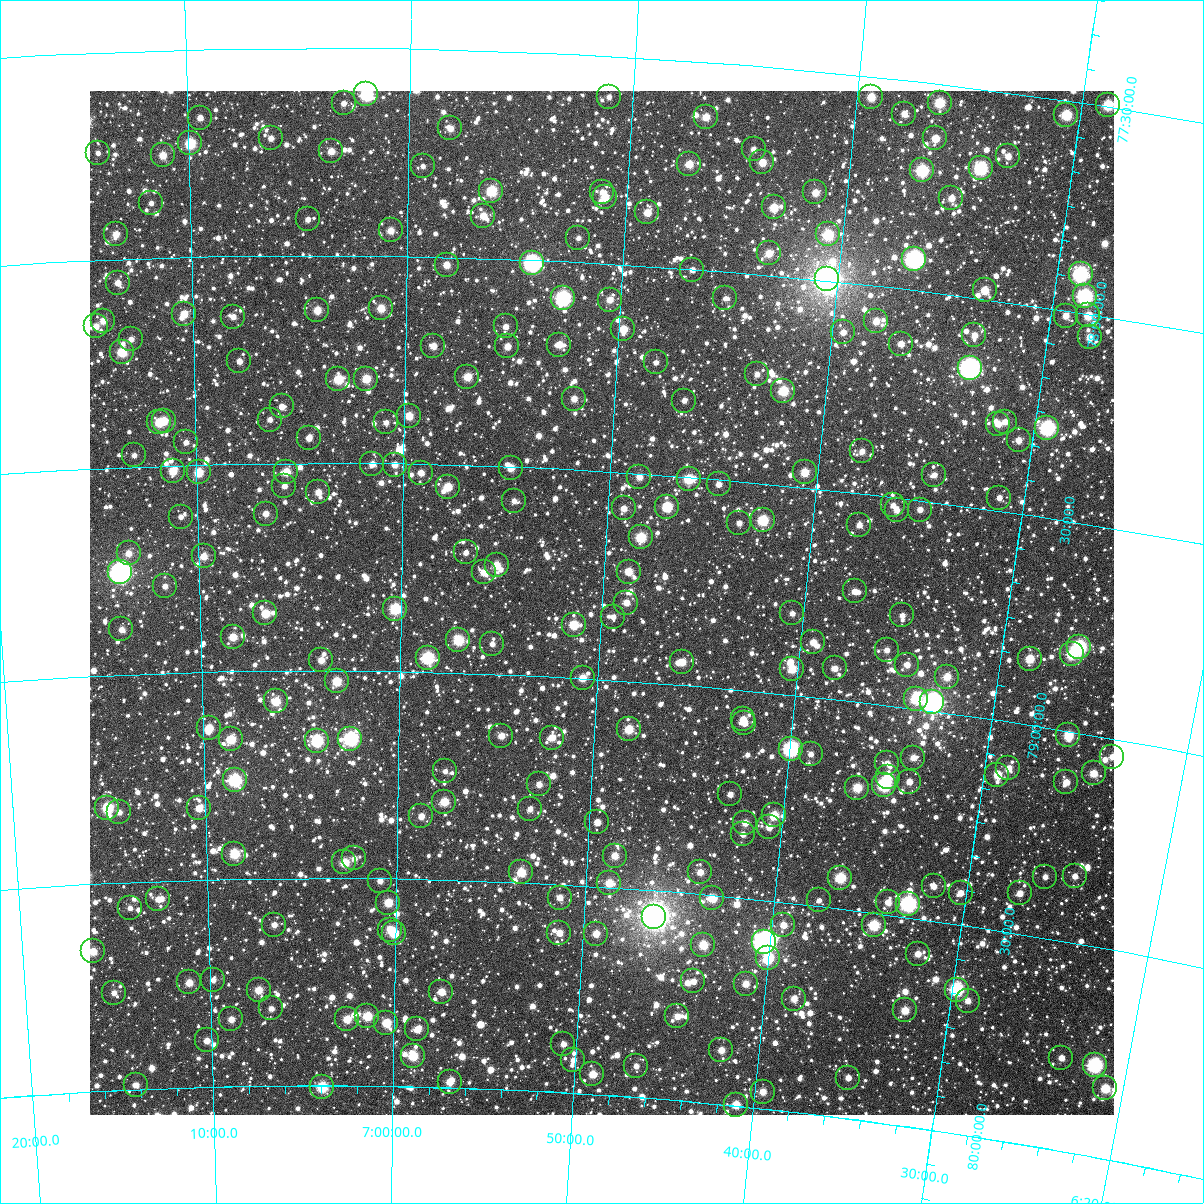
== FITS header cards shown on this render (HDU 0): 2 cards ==
NAXIS1  =                 1024
NAXIS2  =                 1024

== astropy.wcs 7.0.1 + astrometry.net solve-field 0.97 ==
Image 1024 x 1024 px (HDU 0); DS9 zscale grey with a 90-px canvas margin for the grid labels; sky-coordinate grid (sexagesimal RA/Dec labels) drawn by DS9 from the SOLVED WCS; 267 Tycho-2 reference stars matched to detected sources circled (green)
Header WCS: RA---TAN-SIP/DEC--TAN-SIP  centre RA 06:50:02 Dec +78:49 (102.51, +78.82 deg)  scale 8.67 arcsec/px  FOV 148.0' x 148.0'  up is +177 deg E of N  parity flipped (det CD > 0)
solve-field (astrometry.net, Tycho-2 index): VERIFIED the header's WCS against the Tycho-2 star catalogue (verified at 6 index scales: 19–267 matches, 0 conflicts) and refined it, rather than solving blind
Solved WCS: RA---TAN-SIP/DEC--TAN-SIP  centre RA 06:50:02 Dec +78:49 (102.51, +78.82 deg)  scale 8.67 arcsec/px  FOV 148.0' x 148.0'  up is +177 deg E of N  parity flipped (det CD > 0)
The solver's refit moves the header's centre by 0.14 arcsec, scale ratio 1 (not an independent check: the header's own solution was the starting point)
Tycho-2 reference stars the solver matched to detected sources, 267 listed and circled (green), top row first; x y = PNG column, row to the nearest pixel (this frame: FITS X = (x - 90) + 1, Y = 1024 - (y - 91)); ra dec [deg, ICRS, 3 dp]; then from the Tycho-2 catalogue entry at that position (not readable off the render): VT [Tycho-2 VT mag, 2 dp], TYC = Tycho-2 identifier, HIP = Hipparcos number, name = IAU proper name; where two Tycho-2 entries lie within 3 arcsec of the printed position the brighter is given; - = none
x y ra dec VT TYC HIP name
366 94 105.486 +77.612 8.81 4530-965-1 - -
609 97 102.765 +77.599 12.45 4530-1973-1 - -
871 97 99.839 +77.549 10.40 4529-1492-1 - -
344 103 105.741 +77.634 11.69 4530-1101-1 - -
940 103 99.071 +77.545 9.72 4529-1474-1 - -
1108 105 97.206 +77.495 9.55 4529-1421-1 - -
904 114 99.450 +77.580 11.20 4529-767-1 - -
1066 115 97.649 +77.533 9.58 4529-713-1 - -
706 117 101.663 +77.632 10.73 4530-1493-1 - -
200 118 107.358 +77.665 11.56 4530-1425-1 - -
450 128 104.534 +77.691 11.76 4530-1475-1 - -
271 138 106.564 +77.717 12.03 4530-1327-1 - -
935 138 99.071 +77.631 10.82 4529-1536-1 - -
190 143 107.478 +77.726 10.01 4530-751-1 - -
754 149 101.098 +77.701 11.77 4530-1843-1 - -
331 151 105.880 +77.749 11.09 4530-773-1 - -
98 153 108.527 +77.742 12.15 4530-795-1 - -
163 155 107.792 +77.754 10.65 4530-765-1 - -
1008 156 98.235 +77.651 11.23 4529-1257-1 - -
762 162 100.986 +77.731 10.64 4530-1847-1 - -
689 164 101.814 +77.748 10.43 4530-1651-1 - -
423 166 104.836 +77.783 12.43 4530-1337-1 - -
981 168 98.524 +77.688 8.83 4529-755-1 - -
922 170 99.178 +77.711 9.05 4529-1082-1 - -
491 191 104.048 +77.838 9.57 4530-1845-1 - -
602 192 102.785 +77.828 12.33 4530-1605-1 - -
815 192 100.354 +77.791 10.95 4530-1878-1 - -
605 197 102.745 +77.841 10.66 4530-1573-1 - -
951 198 98.808 +77.769 11.14 4529-1562-1 - -
151 203 107.941 +77.868 12.15 4530-1103-1 - -
774 207 100.811 +77.836 10.37 4530-1830-1 - -
647 212 102.250 +77.872 10.75 4530-1710-1 - -
483 216 104.129 +77.898 11.05 4530-1536-1 - -
308 219 106.149 +77.913 11.74 4530-1215-1 - -
391 230 105.193 +77.939 11.08 4530-847-1 - -
116 234 108.359 +77.939 11.10 4530-861-1 - -
828 234 100.161 +77.889 9.70 4530-1850-1 - -
578 238 103.026 +77.942 12.68 4530-1593-1 - -
769 253 100.822 +77.947 10.78 4530-1906-1 - -
914 259 99.149 +77.925 7.59 4529-1678-1 31584 -
532 263 103.546 +78.008 7.76 4530-92-1 33156 -
447 265 104.538 +78.019 10.89 4530-559-1 - -
692 270 101.686 +78.002 11.98 4530-1450-1 - -
1081 274 97.229 +77.907 8.26 4529-773-1 30879 -
827 279 100.120 +77.996 5.90 4530-1926-1 31940 -
118 283 108.361 +78.056 11.36 4530-440-1 - -
985 290 98.297 +77.978 10.46 4529-1262-1 - -
1085 296 97.140 +77.959 8.07 4529-717-1 30825 -
563 298 103.171 +78.088 8.33 4530-397-1 33009 -
725 298 101.284 +78.064 12.20 4530-208-1 - -
610 300 102.623 +78.087 11.19 4530-298-1 - -
381 308 105.294 +78.127 10.50 4530-314-1 - -
317 310 106.039 +78.131 10.65 4530-561-1 - -
184 314 107.599 +78.137 10.73 4530-23-1 - -
1088 315 97.068 +78.004 10.31 4529-1472-1 - -
1066 316 97.328 +78.012 11.40 4529-1564-1 - -
233 317 107.026 +78.146 11.71 4530-371-1 - -
103 321 108.553 +78.146 11.32 4530-682-1 - -
876 321 99.505 +78.084 10.95 4529-121-1 - -
96 326 108.641 +78.159 11.54 4530-346-1 - -
506 326 103.826 +78.163 11.99 4530-85-1 - -
623 329 102.444 +78.155 10.78 4530-396-1 - -
843 332 99.875 +78.119 11.69 4529-494-1 - -
974 335 98.347 +78.089 11.33 4529-390-1 - -
1090 337 97.014 +78.054 11.01 4529-968-1 - -
131 339 108.232 +78.193 11.74 4530-693-1 - -
901 344 99.188 +78.132 11.21 4529-471-1 - -
559 345 103.186 +78.202 10.98 4530-662-1 33021 -
433 346 104.671 +78.215 11.06 4530-413-1 - -
507 346 103.797 +78.211 11.24 4530-576-1 - -
122 352 108.348 +78.224 9.91 4530-330-1 - -
239 361 106.962 +78.253 11.52 4530-271-1 - -
656 362 102.038 +78.231 12.06 4530-401-1 - -
970 368 98.351 +78.168 7.11 4529-613-1 31263 -
757 374 100.837 +78.240 12.10 4530-480-1 - -
467 377 104.257 +78.287 10.56 4530-669-1 - -
338 379 105.790 +78.298 9.90 4530-55-1 - -
366 379 105.460 +78.296 10.27 4530-65-1 - -
783 391 100.506 +78.274 9.85 4530-621-1 - -
574 399 102.981 +78.329 11.04 4530-569-1 - -
684 401 101.672 +78.318 12.44 4530-375-1 - -
282 406 106.465 +78.364 11.91 4530-340-1 - -
409 416 104.941 +78.385 10.52 4530-267-1 - -
270 420 106.610 +78.396 12.48 4530-58-1 - -
164 421 107.875 +78.392 10.61 4530-78-1 - -
159 422 107.935 +78.396 10.34 4530-233-1 - -
386 422 105.216 +78.402 12.23 4530-460-1 - -
1005 422 97.852 +78.286 11.33 4529-491-1 - -
998 424 97.930 +78.293 11.33 4529-492-1 - -
1047 428 97.346 +78.285 8.10 4529-550-1 30921 -
309 438 106.141 +78.440 12.05 4530-242-1 - -
1019 440 97.662 +78.325 11.49 4529-314-1 - -
186 442 107.621 +78.446 11.80 4530-666-1 - -
862 451 99.502 +78.400 11.59 4529-521-1 - -
134 455 108.248 +78.473 11.94 4530-228-1 - -
372 464 105.375 +78.502 11.26 4530-325-1 - -
395 465 105.105 +78.503 11.32 4530-567-1 - -
511 468 103.702 +78.503 10.88 4530-570-1 - -
173 471 107.792 +78.514 10.55 4530-20-1 - -
199 472 107.478 +78.519 10.14 4530-464-1 - -
286 472 106.415 +78.522 10.72 4530-389-1 - -
805 472 100.156 +78.465 11.36 4530-650-2 - -
421 473 104.783 +78.521 11.55 4530-90-1 - -
934 475 98.609 +78.436 11.65 4529-328-1 - -
639 477 102.144 +78.508 11.15 4530-420-1 - -
689 479 101.547 +78.505 9.86 4530-25-1 - -
719 484 101.179 +78.512 11.58 4530-31-1 - -
284 486 106.443 +78.555 12.03 4530-199-1 - -
448 487 104.458 +78.554 10.32 4530-165-1 - -
318 492 106.029 +78.570 10.96 4530-394-1 - -
999 498 97.794 +78.469 11.96 4529-240-1 - -
514 501 103.648 +78.582 11.74 4530-467-1 - -
893 505 99.054 +78.521 11.95 4529-12-1 - -
667 507 101.783 +78.576 9.61 4530-57-1 - -
624 508 102.307 +78.586 11.31 4530-583-1 - -
897 510 99.003 +78.531 11.82 4529-589-1 - -
920 510 98.725 +78.523 11.77 4529-608-1 - -
266 514 106.672 +78.621 11.32 4530-2-1 - -
181 517 107.708 +78.625 12.36 4530-399-1 - -
763 520 100.608 +78.589 9.62 4530-639-1 - -
739 523 100.893 +78.601 11.97 4530-295-1 - -
859 525 99.434 +78.576 11.63 4529-364-1 - -
641 537 102.078 +78.654 9.71 4530-485-1 - -
466 552 104.215 +78.711 12.15 4530-158-1 - -
129 553 108.364 +78.708 11.52 4530-28-1 - -
204 556 107.442 +78.722 11.10 4530-530-1 - -
497 565 103.829 +78.739 10.50 4530-211-1 - -
120 572 108.480 +78.752 6.96 4534-890-1 34952 -
484 572 103.984 +78.757 11.21 4534-1020-1 - -
629 572 102.198 +78.738 10.61 4530-297-1 - -
165 586 107.930 +78.791 11.98 4534-744-1 - -
855 591 99.399 +78.737 11.44 4529-379-1 - -
626 603 102.202 +78.813 11.16 4534-996-1 - -
395 609 105.073 +78.850 9.41 4534-1326-1 - -
265 613 106.690 +78.862 10.30 4534-1638-1 - -
792 613 100.137 +78.806 11.60 4534-1008-1 - -
902 615 98.780 +78.781 12.12 4533-1625-1 - -
613 617 102.356 +78.849 11.83 4534-1470-1 - -
574 625 102.839 +78.874 9.98 4534-1346-1 - -
121 629 108.492 +78.890 12.11 4534-810-1 - -
233 637 107.102 +78.918 10.83 4534-1132-1 - -
458 640 104.273 +78.923 9.57 4534-282-1 - -
813 642 99.843 +78.870 11.41 4533-758-1 - -
492 644 103.847 +78.929 12.19 4534-722-1 - -
1079 647 96.555 +78.795 8.22 4533-1415-1 30632 -
887 650 98.920 +78.868 12.15 4533-1336-1 - -
1072 654 96.629 +78.816 9.43 4533-628-1 - -
428 658 104.654 +78.967 9.08 4534-672-1 - -
1030 659 97.138 +78.843 10.27 4533-1550-1 - -
321 660 105.994 +78.975 11.22 4534-1108-1 - -
682 662 101.452 +78.946 11.11 4534-1432-1 - -
907 665 98.646 +78.897 11.36 4533-930-1 - -
835 668 99.541 +78.927 11.31 4533-1344-1 - -
792 669 100.072 +78.939 10.38 4534-1560-1 - -
947 677 98.129 +78.913 10.80 4533-926-1 - -
583 678 102.691 +79.000 10.65 4534-1530-1 - -
337 681 105.798 +79.027 10.17 4534-476-1 - -
916 699 98.480 +78.976 9.51 4533-1146-1 - -
276 701 106.572 +79.074 10.21 4534-396-1 - -
932 702 98.267 +78.980 6.74 4533-372-1 31231 -
743 719 100.627 +79.071 11.34 4534-886-1 - -
744 723 100.602 +79.079 11.79 4534-1262-1 - -
209 728 107.430 +79.136 10.27 4534-1637-1 - -
629 729 102.066 +79.117 10.23 4534-104-1 - -
1068 735 96.509 +79.010 9.97 4533-1308-1 - -
501 736 103.686 +79.149 11.23 4534-194-1 - -
552 738 103.040 +79.148 11.27 4534-1448-1 - -
231 739 107.153 +79.164 9.96 4534-266-1 - -
350 739 105.619 +79.164 8.36 4534-1292-1 33932 -
317 741 106.048 +79.170 8.98 4534-1280-1 34096 -
791 749 99.985 +79.130 8.16 4533-1643-1 31885 -
811 754 99.725 +79.138 11.40 4533-840-1 - -
1112 757 95.917 +79.043 11.09 4533-622-1 - -
913 758 98.419 +79.117 11.63 4533-1458-1 - -
887 763 98.740 +79.138 12.46 4533-540-1 - -
1008 768 97.196 +79.110 11.10 4533-946-1 - -
445 771 104.396 +79.239 11.89 4534-1238-1 - -
1094 773 96.115 +79.090 11.05 4533-1351-1 - -
997 775 97.322 +79.130 10.46 4533-98-1 - -
888 777 98.703 +79.171 10.28 4533-1526-1 - -
235 780 107.112 +79.262 8.78 4534-262-1 - -
909 782 98.428 +79.176 11.32 4533-1523-1 - -
1066 782 96.440 +79.122 11.39 4533-1639-1 - -
539 784 103.176 +79.262 11.43 4534-400-1 - -
884 785 98.743 +79.191 8.74 4533-1626-1 - -
857 788 99.083 +79.206 10.18 4533-1110-1 - -
730 794 100.701 +79.254 11.55 4534-1312-1 - -
444 802 104.395 +79.312 10.27 4534-1138-1 - -
107 808 108.773 +79.319 9.43 4534-688-1 - -
199 808 107.583 +79.328 10.82 4534-1428-1 - -
530 809 103.278 +79.322 11.85 4534-162-1 - -
119 812 108.620 +79.331 11.95 4534-1100-1 - -
774 815 100.112 +79.294 10.12 4534-1102-1 - -
421 816 104.690 +79.349 11.11 4534-1362-1 - -
597 822 102.394 +79.345 11.44 4534-976-1 - -
745 823 100.476 +79.319 11.03 4534-414-1 - -
769 827 100.160 +79.323 11.27 4534-62-1 - -
743 834 100.492 +79.347 11.67 4534-1226-1 - -
234 854 107.136 +79.440 9.89 4534-1545-1 - -
615 856 102.138 +79.423 10.92 4534-1562-1 - -
354 858 105.558 +79.453 11.61 4534-1576-1 - -
344 862 105.687 +79.463 10.10 4534-1531-1 - -
521 872 103.356 +79.476 10.15 4534-158-1 - -
700 872 101.003 +79.447 11.34 4534-872-1 - -
1075 876 96.132 +79.342 11.40 4533-976-1 - -
1045 877 96.511 +79.355 12.03 4533-896-1 - -
840 878 99.165 +79.427 9.51 4533-852-1 - -
380 881 105.213 +79.506 12.04 4534-1074-1 - -
609 883 102.187 +79.490 10.67 4534-246-1 - -
934 886 97.934 +79.418 11.27 4533-250-1 - -
961 893 97.572 +79.425 11.53 4533-1284-1 - -
1020 893 96.805 +79.404 11.18 4533-694-1 - -
560 898 102.828 +79.532 11.26 4534-378-1 - -
712 898 100.812 +79.507 10.29 4534-48-1 - -
158 899 108.162 +79.544 11.70 4534-984-1 - -
819 900 99.407 +79.486 12.13 4533-302-1 - -
888 902 98.497 +79.471 11.33 4533-608-1 - -
388 903 105.102 +79.558 10.43 4534-72-1 - -
908 904 98.235 +79.468 8.00 4533-1265-1 31222 -
130 908 108.538 +79.562 12.15 4534-1240-1 - -
654 917 101.559 +79.565 5.49 4534-1837-1 32439 -
274 925 106.623 +79.612 11.27 4534-602-1 - -
783 925 99.844 +79.554 11.17 4533-792-1 - -
874 925 98.647 +79.530 9.55 4533-328-1 - -
390 930 105.067 +79.623 11.14 4534-580-1 - -
394 933 105.017 +79.632 10.92 4534-90-1 - -
559 933 102.808 +79.617 11.24 4534-344-1 - -
596 934 102.319 +79.613 11.08 4534-552-1 - -
764 942 100.069 +79.600 6.75 4534-868-1 31922 -
703 945 100.879 +79.621 10.18 4534-1653-1 - -
93 951 109.059 +79.663 10.69 4534-826-1 - -
918 954 98.018 +79.585 11.01 4533-1514-1 - -
768 958 99.993 +79.638 10.03 4533-1307-1 - -
213 980 107.455 +79.743 11.82 4534-1419-1 - -
693 981 100.968 +79.710 11.64 4534-22-1 - -
189 982 107.781 +79.747 11.03 4534-1393-1 - -
746 984 100.265 +79.705 10.98 4534-182-1 - -
259 990 106.843 +79.769 10.68 4534-1309-1 - -
957 990 97.435 +79.657 8.41 4533-1172-1 30948 -
441 992 104.362 +79.770 10.85 4534-1185-1 - -
114 993 108.805 +79.764 11.88 4534-1261-1 - -
794 999 99.596 +79.728 11.06 4533-344-1 - -
968 1001 97.268 +79.679 11.35 4533-872-1 - -
271 1008 106.678 +79.814 11.85 4534-963-1 - -
905 1010 98.088 +79.724 10.40 4533-776-1 - -
367 1016 105.365 +79.832 10.01 4534-881-1 - -
677 1016 101.147 +79.798 11.16 4534-1105-1 - -
231 1019 107.223 +79.838 11.14 4534-1041-1 - -
347 1019 105.641 +79.840 10.50 4534-1281-1 - -
386 1023 105.102 +79.848 10.21 4534-813-1 - -
417 1029 104.678 +79.862 10.83 4534-1005-1 - -
207 1040 107.560 +79.888 11.52 4534-853-1 - -
563 1044 102.671 +79.883 11.64 4534-1017-1 - -
721 1050 100.510 +79.869 11.03 4534-1055-1 - -
413 1056 104.730 +79.926 9.90 4534-897-1 - -
1061 1058 95.896 +79.778 11.26 4533-856-1 - -
573 1060 102.523 +79.921 12.22 4534-991-1 - -
1095 1065 95.432 +79.782 8.03 4533-652-1 30242 -
636 1066 101.654 +79.925 11.99 4534-325-1 - -
592 1074 102.247 +79.952 10.74 4534-519-1 - -
848 1078 98.735 +79.902 11.73 4533-222-1 - -
450 1082 104.215 +79.987 10.98 4534-1481-1 - -
136 1085 108.559 +79.989 11.91 4534-831-1 - -
322 1087 105.983 +80.004 9.46 4534-463-1 - -
1105 1088 95.235 +79.832 10.19 4533-1534-1 - -
763 1092 99.882 +79.959 11.05 4533-1219-1 - -
736 1105 100.233 +79.997 10.44 4534-997-1 - -